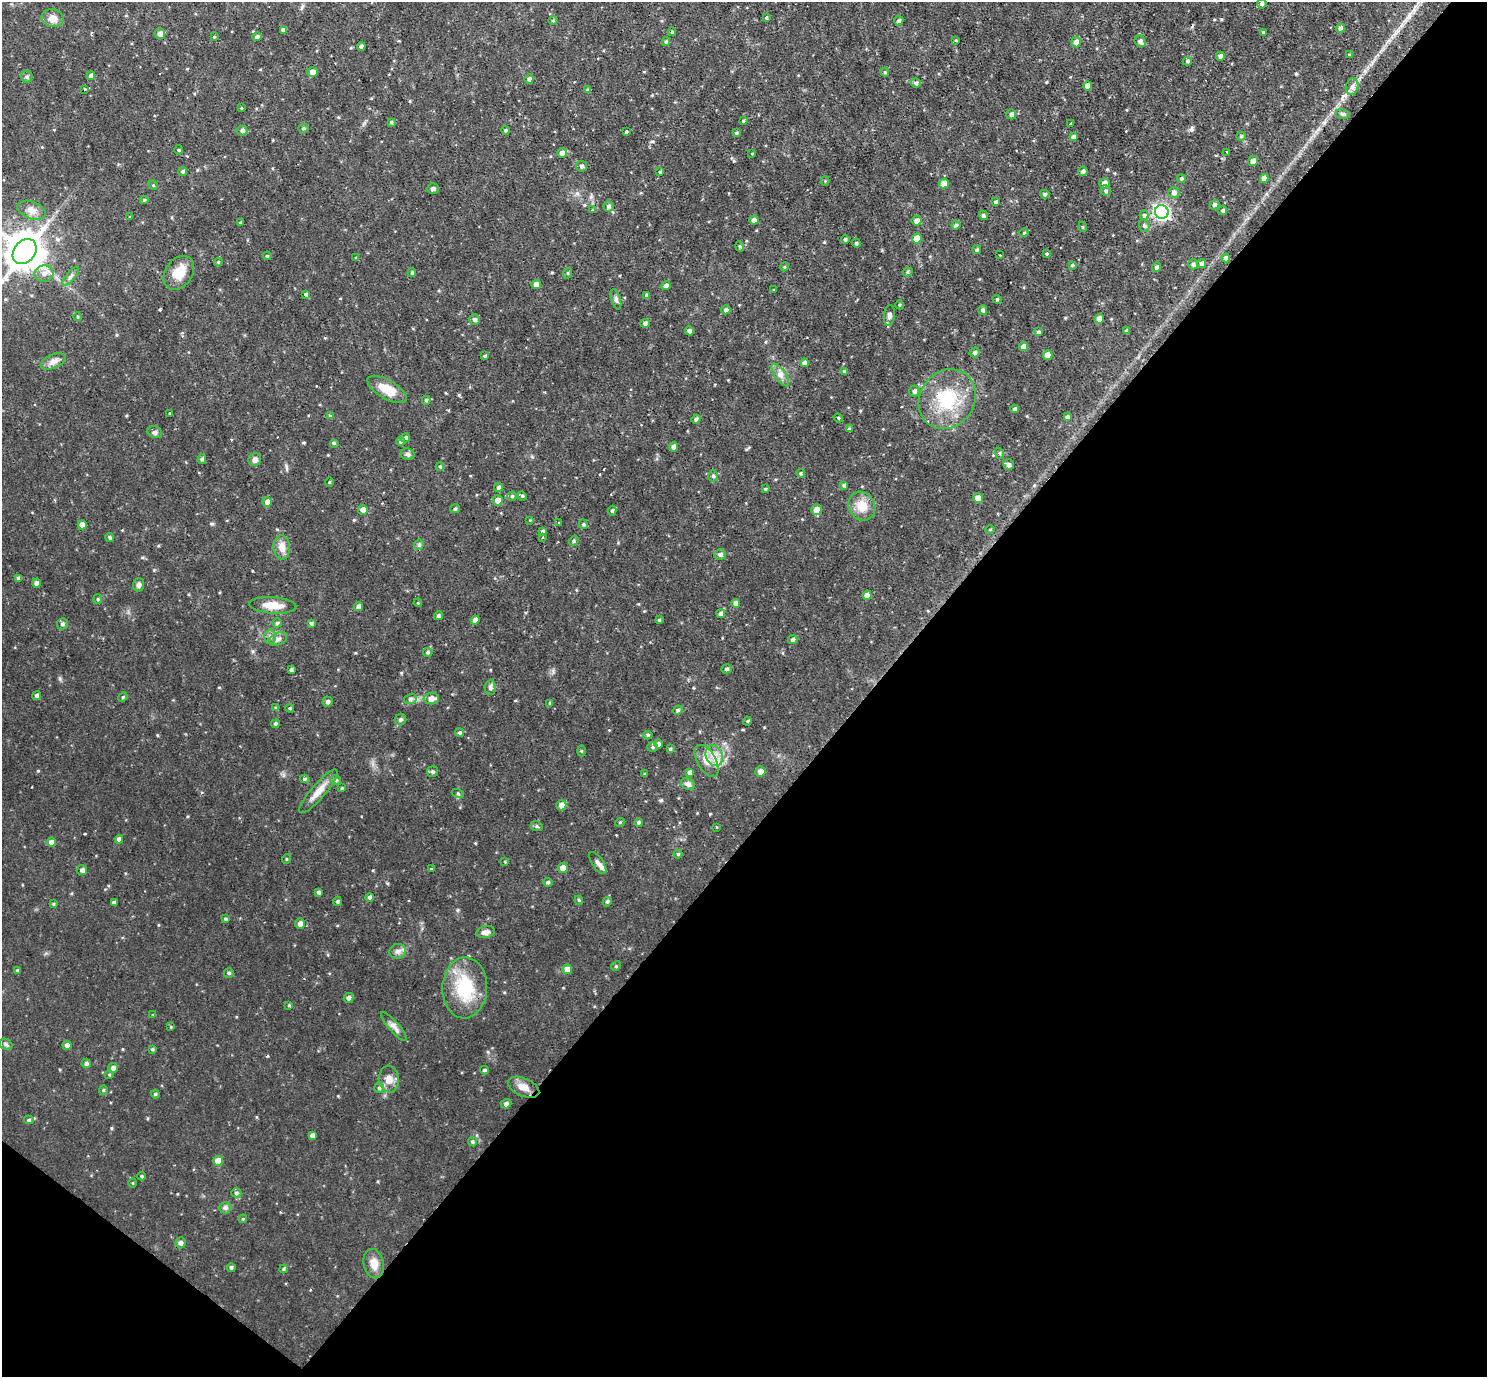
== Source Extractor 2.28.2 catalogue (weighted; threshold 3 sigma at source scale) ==
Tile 15 of 4 x 4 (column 3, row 4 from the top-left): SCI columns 2972-4456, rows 152-1526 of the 5942 x 5946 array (HDU 1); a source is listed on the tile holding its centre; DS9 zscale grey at full resolution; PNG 1489 x 1379 px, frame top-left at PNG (2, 2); each listed source drawn as its Kron ellipse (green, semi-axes under 4 px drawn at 4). Shown black and unused: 43% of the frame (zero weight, under 2 of 3 exposures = <1% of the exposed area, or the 3 px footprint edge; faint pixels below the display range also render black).
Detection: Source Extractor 2.28.2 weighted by HDU 2 'WHT'; one run over the whole footprint, this tile lists its part. Background 0.0864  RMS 0.0052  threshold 0.0232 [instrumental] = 3 sigma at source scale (4.5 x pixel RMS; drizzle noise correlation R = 1.50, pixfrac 1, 0.05/0.05 arcsec/px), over >= 5 px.
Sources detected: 296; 2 inside a brighter listed object's ellipse — not listed separately; the other 294 listed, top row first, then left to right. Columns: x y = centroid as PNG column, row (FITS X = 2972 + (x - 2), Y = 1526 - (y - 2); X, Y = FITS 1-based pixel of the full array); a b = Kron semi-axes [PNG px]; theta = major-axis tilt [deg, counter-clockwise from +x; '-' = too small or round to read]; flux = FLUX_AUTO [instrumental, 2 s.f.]
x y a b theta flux
1262 4 5 5 - 1
53 18 11 8 -10 4.1
766 18 4 3 - 0.64
553 21 5 3 - 0.56
899 21 5 4 - 1.1
1340 28 5 4 - 1.5
283 30 4 4 - 2.1
672 32 4 3 - 0.74
1263 32 3 3 - 0.86
160 34 5 5 - 2.4
214 37 3 3 - 0.45
257 37 5 4 - 1.2
956 40 4 3 - 0.52
1140 41 6 5 - 1.7
666 42 4 4 - 0.7
1076 42 5 5 - 2.7
361 46 4 4 - 1.9
1349 55 3 2 - 0.52
1220 56 4 4 - 2.2
1187 61 5 4 - 0.72
313 72 5 4 - 2.7
885 72 4 4 - 0.69
91 76 4 4 - 1.7
26 77 6 6 - 1.1
529 79 5 4 - 1.4
916 83 5 5 - 1.2
1088 86 4 4 - 3.4
1352 87 8 6 74 1.8
85 89 3 3 - 0.57
588 90 4 4 - 0.97
241 108 4 2 - 0.37
1011 114 5 5 - 1.5
1343 114 7 5 -16 0.93
743 121 3 3 - 0.62
391 122 4 4 - 0.67
1070 123 3 2 - 0.8
303 128 5 4 - 0.82
242 130 5 5 - 1.4
506 130 4 4 - 0.75
626 132 3 3 - 1
736 133 4 3 - 0.81
1241 136 5 4 - 0.69
1073 137 4 4 - 1.6
178 150 5 3 - 0.51
1227 152 3 2 - 0.53
562 153 5 4 - 2.3
752 153 4 2 - 0.36
1253 161 5 5 - 2.6
581 166 5 5 - 1.3
183 171 4 4 - 0.98
1083 171 5 4 - 1
660 172 4 4 - 0.66
1264 178 4 4 - 2.9
1181 179 4 4 - 0.8
825 181 4 4 - 0.45
944 183 5 4 - 3.9
1104 183 5 5 - 2.6
153 185 5 4 - 0.48
433 189 6 5 - 1.2
1105 191 5 5 - 0.9
1174 193 5 5 - 1.6
1045 194 4 4 - 0.94
144 200 4 4 - 0.67
996 202 4 4 - 0.93
1215 205 5 4 - 1.2
608 206 5 5 - 1.3
31 210 14 8 -20 4
592 210 3 3 - 0.49
1223 211 4 4 - 0.98
1162 212 7 7 - 150
983 215 5 4 - 0.99
1144 215 5 4 - 0.83
130 217 4 3 - 0.37
754 220 4 4 - 2.1
917 221 5 5 - 2.4
240 223 3 3 - 0.69
956 225 4 4 - 0.87
1144 226 6 5 - 1
1083 227 5 3 - 0.46
1024 233 4 4 - 0.54
845 239 4 4 - 0.97
917 239 5 5 - 7.5
856 243 5 4 - 0.99
740 246 5 4 - 0.74
977 250 4 4 - 0.86
25 252 14 10 51 1300
1047 253 4 4 - 0.65
1000 255 2 2 - 0.36
267 256 4 3 - 0.54
356 258 4 3 - 0.57
1226 258 4 4 - 1.5
218 262 4 4 - 0.51
1202 263 4 4 - 1.6
1193 264 5 5 - 1.1
1072 265 4 3 - 0.53
784 267 4 3 - 0.46
1156 267 5 4 - 1.4
908 272 5 4 - 0.75
44 273 9 8 - 3
179 273 18 13 54 8.4
412 273 4 4 - 0.75
568 273 5 3 - 0.51
71 276 11 4 49 1.5
536 284 4 4 - 3
666 286 4 4 - 1.5
774 290 3 2 - 0.41
306 294 4 3 - 0.83
646 295 3 3 - 0.73
616 299 10 4 -74 1.3
997 299 4 4 - 0.63
900 305 4 3 - 0.48
726 310 4 4 - 1.6
983 310 5 4 - 1.2
889 315 10 5 84 2
78 317 4 3 - 0.49
1099 319 5 4 - 3.9
474 320 5 5 - 1.4
645 323 5 4 - 1.4
689 331 4 4 - 1.4
1127 331 4 3 - 1.5
1038 332 4 4 - 1
1024 347 4 4 - 3.2
975 352 5 5 - 1.1
1048 355 5 4 - 4
485 356 3 3 - 0.73
53 361 13 7 24 2.7
805 363 4 4 - 2
844 371 4 3 - 0.69
780 375 13 5 -55 2.5
387 389 22 9 -29 9.2
914 391 5 5 - 1.3
947 399 31 27 54 26
426 400 4 4 - 0.81
1014 409 4 3 - 0.98
169 413 3 2 - 0.46
330 416 4 4 - 0.8
1067 417 4 4 - 1.4
838 418 5 4 - 0.59
696 419 4 4 - 1.3
849 429 4 3 - 0.83
155 432 7 5 -19 1.1
405 438 5 4 - 0.98
400 441 4 4 - 0.83
334 443 5 4 - 0.73
674 447 4 4 - 2.3
999 453 5 3 - 0.58
408 454 7 6 - 1.2
202 459 5 4 - 1.1
255 460 6 6 - 1.8
1008 465 5 5 - 1.6
440 467 4 4 - 0.68
801 473 4 4 - 0.61
713 476 5 5 - 0.96
329 482 5 3 - 0.49
844 485 4 4 - 0.99
499 487 4 4 - 1.1
765 489 3 3 - 0.62
512 496 4 4 - 0.7
522 496 5 4 - 0.66
978 498 5 5 - 4.4
498 500 5 5 - 3.2
267 502 5 4 - 2.7
862 506 15 13 -53 7.4
455 509 5 4 - 0.68
363 510 5 5 - 3.4
816 510 5 5 - 4.8
612 511 5 4 - 0.83
530 520 3 3 - 0.35
559 523 3 3 - 0.84
583 524 5 4 - 0.69
82 525 4 4 - 2.8
990 529 5 3 - 0.5
543 531 4 4 - 0.92
542 537 3 3 - 0.51
110 538 4 4 - 0.88
574 541 5 4 - 0.8
419 545 5 5 - 1.1
282 547 12 8 -85 4.4
720 554 6 5 - 1.5
19 578 4 4 - 1.3
36 583 4 4 - 1.9
138 585 6 5 - 1.6
867 595 4 4 - 3.1
98 599 5 4 - 0.62
418 603 4 3 - 0.49
736 603 4 4 - 2.6
273 605 23 8 -4 6.8
359 607 4 4 - 2
720 614 4 4 - 1.5
438 616 5 4 - 0.84
475 620 4 4 - 2.4
659 620 3 3 - 0.57
277 623 4 4 - 0.73
311 623 4 3 - 0.94
62 624 5 5 - 1.2
270 637 7 6 - 1.5
278 639 9 6 23 1.6
793 639 4 4 - 1.3
428 652 5 4 - 0.75
727 669 5 4 - 0.91
291 670 3 3 - 1.1
490 687 7 5 86 1.3
37 695 4 4 - 1.2
123 697 5 4 - 0.63
431 698 7 6 - 3.3
410 699 6 5 - 1.5
327 702 5 5 - 1.5
550 703 3 3 - 0.61
276 708 4 4 - 0.94
290 708 4 3 - 0.65
678 710 5 4 - 0.91
400 720 6 5 - 0.92
747 721 4 4 - 0.57
275 724 4 4 - 1.1
459 733 4 4 - 0.73
648 735 4 4 - 0.88
658 744 5 4 - 1.4
653 747 5 5 - 0.88
670 749 4 4 - 0.74
581 751 5 3 - 0.5
714 756 11 8 -68 4.5
706 761 18 9 -60 5.3
760 771 5 5 - 2.6
432 772 5 5 - 0.82
689 772 4 4 - 1.9
645 774 3 3 - 0.56
305 779 5 4 - 0.72
336 780 5 5 - 0.99
688 784 7 5 -23 1.9
342 788 4 3 - 0.53
318 791 28 7 49 5.5
458 794 6 4 -20 0.7
561 805 5 5 - 3.2
620 822 5 3 - 0.42
639 822 4 4 - 1.3
537 826 6 5 - 0.82
716 827 3 2 - 0.32
119 839 4 4 - 1.5
51 842 5 4 - 2.4
678 854 4 4 - 0.67
286 859 5 3 - 0.42
505 862 4 3 - 0.44
598 863 13 5 -56 1.7
563 868 5 5 - 3.5
431 869 3 2 - 0.58
82 870 5 5 - 1.6
548 882 5 4 - 0.79
318 892 4 3 - 0.99
369 897 4 4 - 1.1
579 900 4 4 - 0.6
337 901 5 4 - 0.81
114 902 4 3 - 1.1
607 902 5 4 - 0.9
53 904 4 3 - 0.54
225 919 4 3 - 0.68
300 923 5 4 - 2.1
486 932 9 6 13 2.3
398 951 8 7 - 1.9
616 966 5 4 - 0.58
567 969 5 4 - 4.1
17 970 4 3 - 0.55
229 973 5 5 - 0.66
465 988 30 22 88 23
349 998 5 4 - 1.8
289 1005 4 4 - 0.55
153 1015 4 2 - 0.45
171 1027 3 2 - 0.48
394 1027 19 5 -49 2.5
6 1044 7 5 -24 0.98
67 1045 4 4 - 2.3
152 1049 4 3 - 0.74
86 1063 5 4 - 1.2
113 1068 5 5 - 1.7
484 1070 4 3 - 0.83
109 1075 4 4 - 0.56
389 1079 13 9 -83 4.2
524 1087 16 9 -23 5.1
379 1088 5 4 - 1
103 1090 5 4 - 0.58
155 1094 4 4 - 0.78
506 1104 5 4 - 1.3
29 1120 5 4 - 0.8
312 1135 4 4 - 1.7
472 1142 5 4 - 0.79
218 1161 5 5 - 6.6
142 1176 4 3 - 0.6
133 1183 4 3 - 0.42
236 1193 5 4 - 0.88
225 1208 6 5 - 1.1
243 1219 4 3 - 0.52
180 1243 5 5 - 1.7
374 1264 15 10 -79 4.8
231 1267 4 4 - 0.98
284 1269 4 4 - 0.63